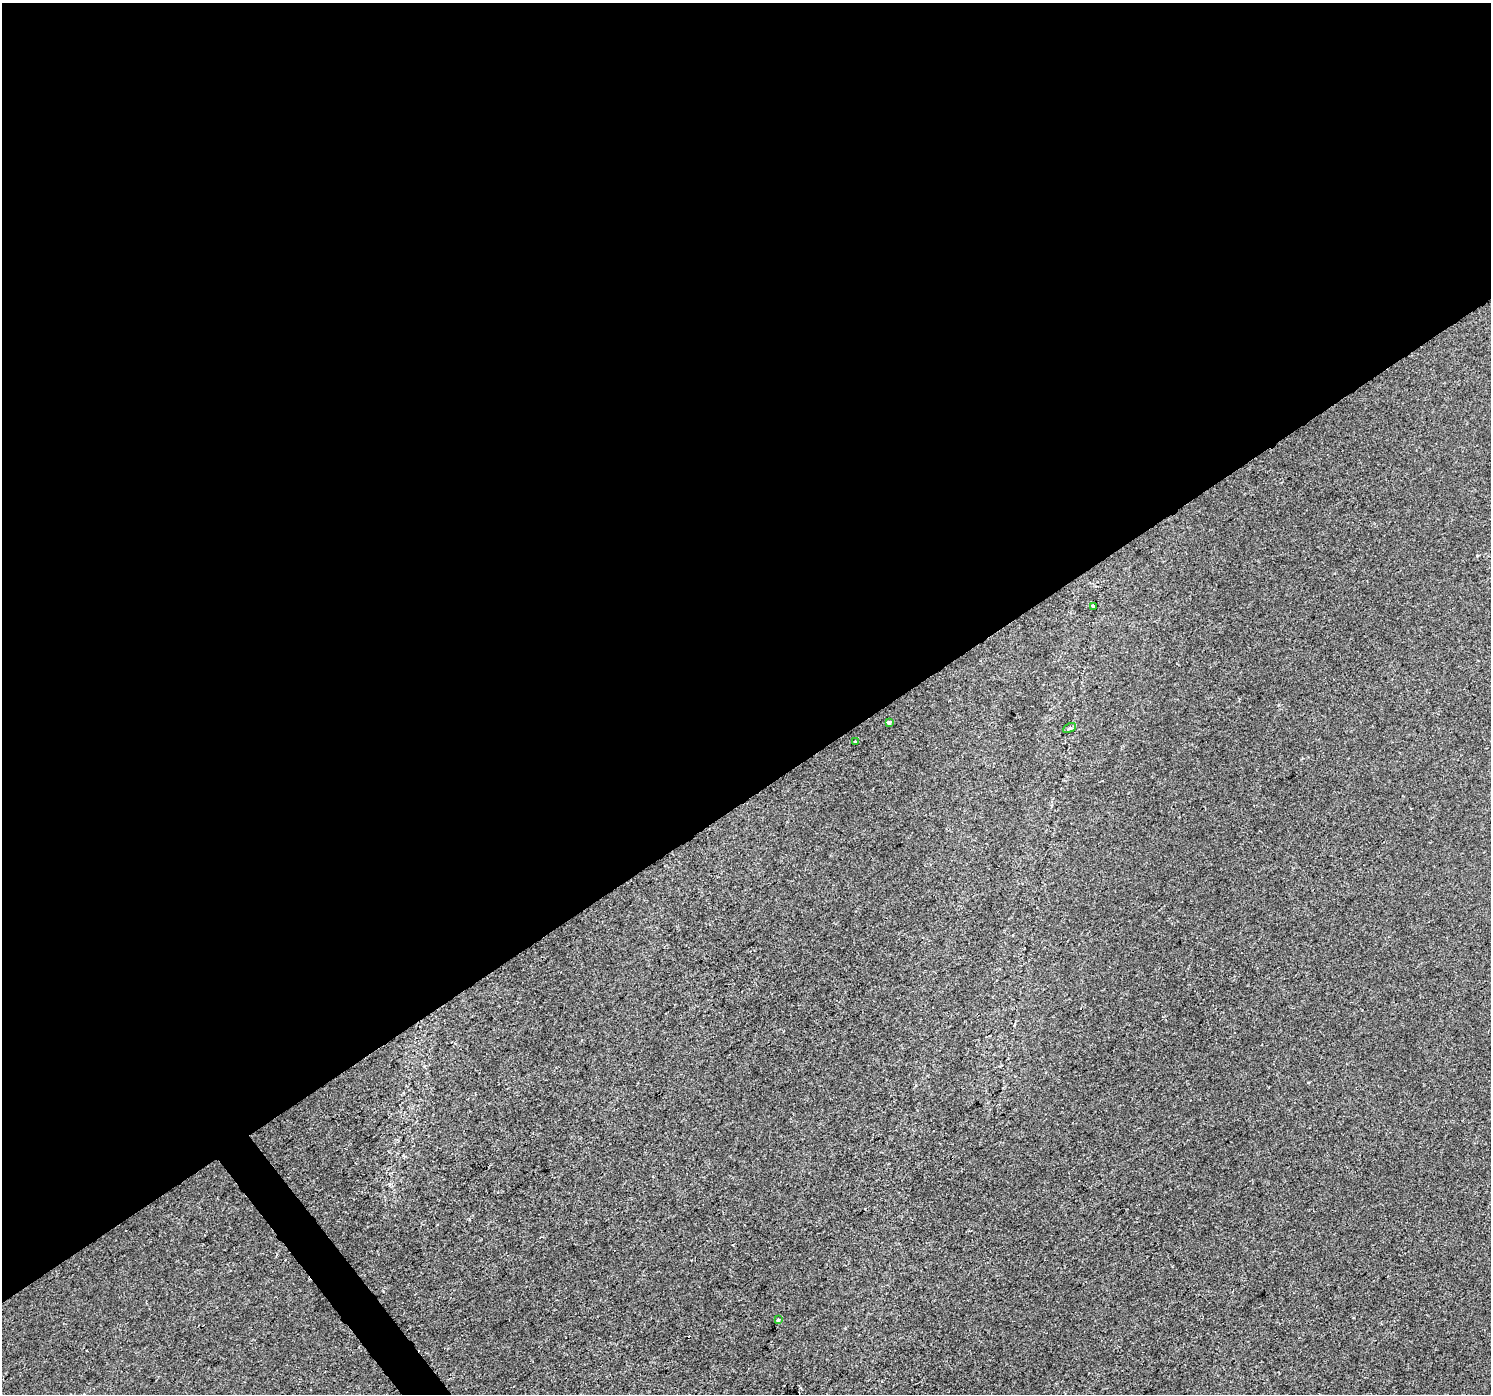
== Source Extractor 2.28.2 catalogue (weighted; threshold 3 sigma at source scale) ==
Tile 2 of 4 x 4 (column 2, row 1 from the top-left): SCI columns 1489-2977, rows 4307-5698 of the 5957 x 5890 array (HDU 1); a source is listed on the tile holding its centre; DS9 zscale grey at full resolution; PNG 1493 x 1396 px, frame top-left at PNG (2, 3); each listed source drawn as its Kron ellipse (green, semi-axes under 4 px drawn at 4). Shown black and unused: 58% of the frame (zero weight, under 2 of 3 exposures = <1% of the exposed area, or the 3 px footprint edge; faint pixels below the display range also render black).
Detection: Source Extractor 2.28.2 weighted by HDU 2 'WHT'; one run over the whole footprint, this tile lists its part. Background 1.43e-04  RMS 0.0046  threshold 0.0205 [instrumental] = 3 sigma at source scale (4.5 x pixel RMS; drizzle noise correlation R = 1.50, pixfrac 1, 0.0396/0.0396 arcsec/px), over >= 5 px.
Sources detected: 9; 4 cosmic-ray / hot-pixel residue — neither listed nor drawn; the other 5 listed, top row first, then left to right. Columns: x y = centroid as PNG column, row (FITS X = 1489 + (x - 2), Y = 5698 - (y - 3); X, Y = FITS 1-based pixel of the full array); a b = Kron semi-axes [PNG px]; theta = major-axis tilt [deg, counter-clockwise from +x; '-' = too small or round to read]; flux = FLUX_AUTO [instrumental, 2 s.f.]
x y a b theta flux
1094 607 4 3 - 0.85
889 722 4 3 - 0.95
1070 728 7 4 28 0.86
855 742 3 2 - 0.66
778 1319 3 3 - 1.8